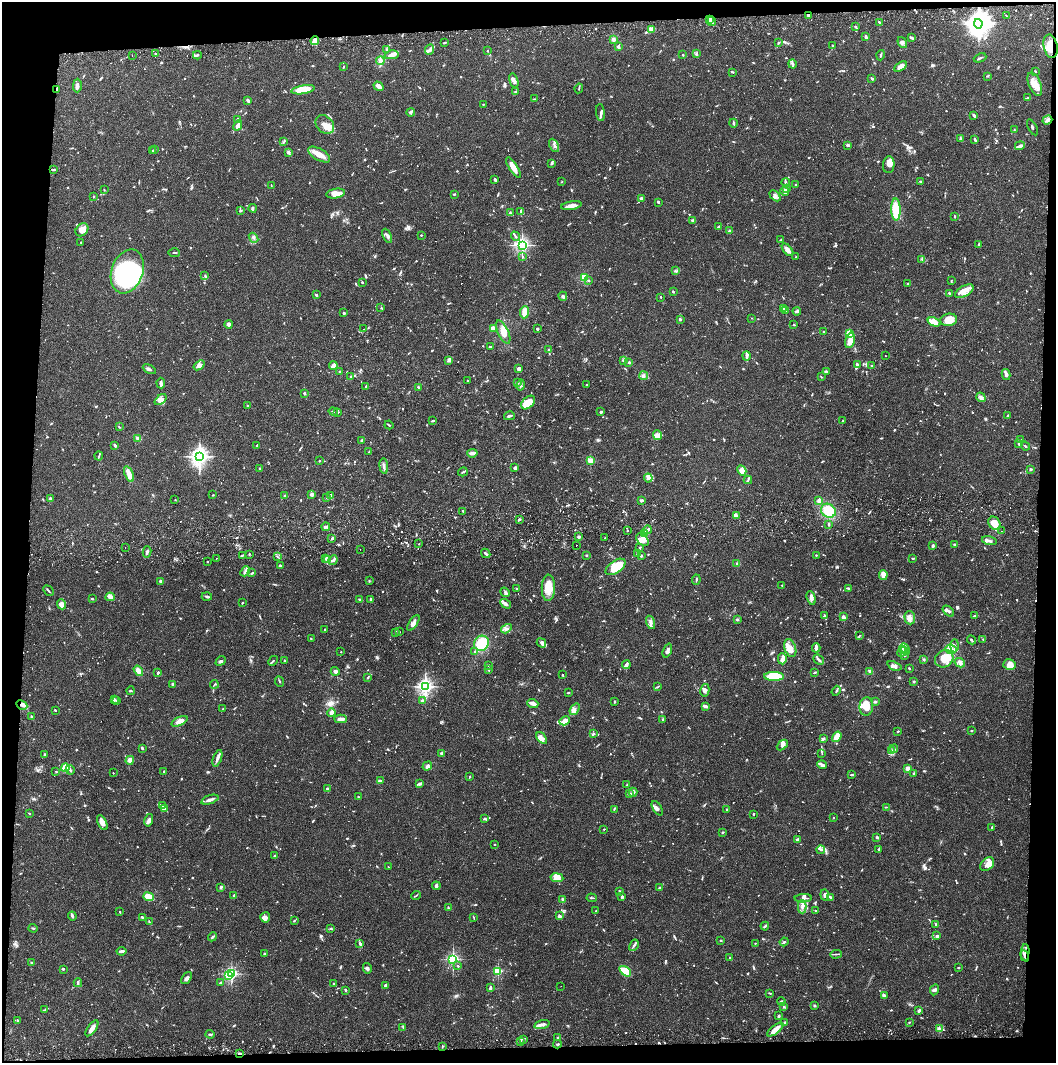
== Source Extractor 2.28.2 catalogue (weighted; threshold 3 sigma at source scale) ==
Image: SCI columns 5-4220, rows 58-4299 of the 4227 x 4357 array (HDU 1 of 3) = the unmasked area's bounding box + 8 px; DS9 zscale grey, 4 x 4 block average (1 PNG px = mean of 4 x 4 image px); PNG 1058 x 1065 px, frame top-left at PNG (2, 2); each listed source drawn as its Kron ellipse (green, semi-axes under 4 px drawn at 4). Shown black and unused: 8% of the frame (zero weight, under 2 of 3 exposures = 3% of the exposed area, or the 3 px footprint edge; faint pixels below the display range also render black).
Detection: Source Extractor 2.28.2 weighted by HDU 2 'WHT'. Background 0.0679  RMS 0.0049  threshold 0.0219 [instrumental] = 3 sigma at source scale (4.5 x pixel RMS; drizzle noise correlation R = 1.50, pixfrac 1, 0.05/0.05 arcsec/px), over >= 5 px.
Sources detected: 1443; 8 too faint to see at this stretch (4 x 4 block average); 7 inside a brighter object's white glare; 19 cosmic-ray / hot-pixel residue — neither listed nor drawn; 43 coinciding with a brighter row at this scale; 104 inside a brighter listed object's ellipse — not listed separately; of the other 1262, all 500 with FLUX_AUTO >= 2.24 (the completeness limit of this list) listed and drawn (762 fainter detections not listed), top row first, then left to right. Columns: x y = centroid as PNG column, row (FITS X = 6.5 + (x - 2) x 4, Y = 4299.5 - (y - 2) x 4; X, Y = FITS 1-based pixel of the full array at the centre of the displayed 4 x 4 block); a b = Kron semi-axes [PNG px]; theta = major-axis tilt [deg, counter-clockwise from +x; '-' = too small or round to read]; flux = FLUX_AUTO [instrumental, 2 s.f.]
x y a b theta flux
808 15 3 2 - 4.6
1006 16 3 2 - 2.6
709 20 3 2 - 3.3
712 21 5 3 - 7.5
879 22 4 2 - 4
978 24 5 4 - 1300
855 26 3 2 - 2.4
652 29 4 3 - 18
866 37 4 2 - 5.5
911 38 4 3 - 4
613 39 3 3 - 8.8
315 41 4 4 - 23
778 42 3 2 - 3.5
444 43 3 2 - 2.9
902 43 6 2 -55 6.7
832 46 3 2 - 4.2
1051 46 12 7 -78 50
618 47 3 3 - 6.8
386 49 2 2 - 2.9
429 50 5 4 - 7.9
487 51 2 2 - 2.3
155 54 2 2 - 2.5
696 54 4 2 - 4.6
132 55 2 2 - 3.6
197 55 4 2 - 4.2
392 55 7 4 11 20
683 55 2 2 - 2.8
880 55 5 2 - 5.3
980 58 6 2 21 3.9
380 61 4 3 - 7.1
792 64 4 3 - 6.2
901 66 7 3 34 18
343 67 3 2 - 2.3
1035 71 2 2 - 2.7
733 72 2 2 - 2.3
988 76 3 2 - 2.7
872 78 3 2 - 5.4
514 81 7 3 -73 9.3
1035 84 12 6 -68 29
77 85 7 3 89 9.3
379 86 5 3 - 15
579 88 5 2 - 2.7
57 89 4 2 - 5.2
303 90 12 4 9 62
515 92 3 2 - 3
1027 98 3 2 - 3.6
534 99 4 2 - 2.7
248 101 3 2 - 6.6
483 104 3 2 - 2.3
411 112 4 2 - 7.3
600 113 8 2 -84 5.7
974 115 4 2 - 7.7
238 119 3 2 - 4.2
1047 120 5 3 - 8.1
733 123 4 2 - 4.6
325 125 10 8 -46 30
238 126 5 3 - 19
1033 127 9 2 -61 3.8
1014 130 2 2 - 2.5
960 139 3 2 - 3.2
975 140 3 2 - 8.4
283 142 4 2 - 3.2
554 145 7 2 -64 6.5
848 145 3 2 - 7.1
1020 146 5 4 - 7
154 149 2 2 - 3
152 151 3 2 - 2.8
289 152 2 2 - 2.6
319 155 12 5 -30 32
551 164 4 2 - 3.3
889 165 8 5 84 19
513 168 12 3 -57 29
54 170 4 2 - 3.5
495 180 3 3 - 3.8
921 181 3 2 - 2.7
562 182 2 2 - 2.6
786 182 4 2 - 4.5
271 185 2 2 - 2.5
796 185 2 2 - 2.5
786 188 4 2 - 4.1
104 190 2 2 - 2.6
785 191 4 3 - 20
336 193 9 4 9 27
454 194 2 2 - 3.8
775 196 6 3 -43 9.1
93 197 2 2 - 4.8
641 199 3 2 - 5.6
658 202 3 2 - 3.7
571 206 10 3 9 25
253 208 4 2 - 4.9
896 209 11 4 -88 84
240 211 4 3 - 5.1
521 211 3 2 - 4.8
510 213 3 2 - 3.8
955 216 3 2 - 2.4
692 220 3 2 - 3.1
718 227 3 2 - 3.3
82 230 7 5 49 22
730 231 2 2 - 37
421 235 2 2 - 3.5
387 236 7 3 -66 8.7
515 236 5 2 - 6.7
254 238 5 2 - 5.1
781 240 3 2 - 2.5
81 242 2 2 - 4.1
979 244 3 2 - 2.8
522 245 3 3 - 660
788 250 7 3 -50 16
174 253 6 2 -2 3.3
523 256 3 2 - 3.1
796 257 2 2 - 11
922 259 3 2 - 2.6
127 271 23 15 70 440
676 271 3 2 - 2.9
205 275 3 2 - 2.7
584 277 4 3 - 40
589 280 2 2 - 5
951 281 3 2 - 2.3
362 282 2 2 - 4.5
908 284 2 2 - 7.9
964 291 10 5 30 22
673 292 2 2 - 3.7
949 293 2 2 - 4.6
316 295 3 3 - 3.5
563 296 4 3 - 6.6
661 297 2 2 - 4.8
381 308 2 2 - 2.3
784 308 3 2 - 3.6
786 311 4 2 - 2.9
797 311 4 2 - 4.4
524 312 6 3 85 33
344 313 2 2 - 15
751 318 2 2 - 2.3
680 319 2 2 - 6.7
949 320 8 6 8 35
934 322 7 4 -20 30
229 324 4 3 - 9.1
794 325 3 2 - 2.5
493 328 3 2 - 26
364 329 2 2 - 2.9
537 329 2 2 - 6.2
503 332 12 5 -65 25
824 332 2 2 - 2.3
849 334 3 2 - 67
850 340 8 4 75 33
490 347 2 2 - 5.9
548 350 3 2 - 4.5
746 356 4 2 - 12
885 356 2 2 - 4.2
449 360 3 2 - 4.5
623 360 4 2 - 3.4
629 362 3 2 - 3.8
199 365 6 4 37 9.8
333 365 4 2 - 17
857 365 4 3 - 4.2
872 365 2 2 - 2.5
519 368 3 2 - 11
149 369 7 3 -26 6.5
339 371 3 2 - 2.3
826 371 3 2 - 6
1006 374 5 3 - 8.9
644 376 4 3 - 6
351 377 3 3 - 5.5
821 377 2 2 - 2.4
467 381 2 2 - 2.8
161 383 5 3 - 9.7
517 383 4 3 - 4.5
587 384 2 2 - 2.4
521 385 6 3 77 6.6
366 386 3 2 - 2.4
419 387 4 2 - 3.8
304 393 3 2 - 3.7
981 397 5 3 - 10
161 400 7 4 40 12
528 402 8 5 45 56
248 406 3 2 - 3.1
333 411 5 2 - 2.4
338 412 3 2 - 2.9
601 412 3 2 - 5.4
509 416 5 2 - 8.4
1007 416 3 2 - 4.4
433 421 4 2 - 3.7
843 421 3 2 - 2.6
389 425 4 2 - 2.7
119 427 2 2 - 2.4
657 435 5 4 - 14
138 438 4 3 - 7.2
1020 440 3 2 - 4
362 441 3 2 - 3.7
1019 444 3 2 - 4.4
257 445 2 2 - 3.9
115 446 3 2 - 8.8
1025 446 5 2 - 4.2
369 452 2 2 - 4.8
472 453 5 2 - 14
99 456 4 2 - 2.6
199 456 4 3 - 1100
319 461 2 2 - 2.9
590 461 2 2 - 150
384 466 8 2 -83 7.4
515 468 3 2 - 12
260 469 3 2 - 3.2
1031 469 3 2 - 5.8
742 470 5 3 - 25
463 472 5 2 - 3.9
129 474 8 3 -69 30
648 478 4 3 - 10
748 480 4 2 - 3.4
312 494 2 2 - 14
213 495 2 2 - 2.5
330 495 2 2 - 8.2
284 496 3 2 - 2.7
327 497 3 2 - 3.1
51 498 3 2 - 4.9
175 500 2 2 - 2.3
642 500 4 2 - 6.5
819 501 3 3 - 14
463 511 3 2 - 2.3
828 511 8 6 -35 91
736 515 3 2 - 3.7
519 519 2 2 - 2.5
994 523 7 5 -55 34
828 524 4 2 - 2.9
326 527 4 2 - 6
627 530 2 2 - 3
647 530 4 2 - 12
1001 531 2 2 - 2.5
645 534 3 2 - 3.1
579 537 3 2 - 7.7
332 538 2 2 - 5.3
605 538 2 2 - 3.9
642 540 7 5 -49 19
989 541 7 2 -15 8.8
419 544 2 2 - 2.4
954 544 2 2 - 3.8
576 545 2 2 - 6.5
933 546 3 2 - 9.6
125 548 2 2 - 3.3
640 548 3 2 - 3.5
360 549 2 2 - 2.8
147 552 5 2 - 6.7
486 553 5 2 - 6.1
637 553 4 2 - 5.2
249 554 3 2 - 2.4
242 555 3 2 - 2.6
586 555 2 2 - 2.2
816 555 2 2 - 6.8
641 556 2 2 - 4.6
277 557 2 2 - 3.4
217 558 2 2 - 3
325 558 3 2 - 2.8
912 558 3 2 - 3.6
327 560 3 2 - 3.5
333 560 5 3 - 6
207 562 2 2 - 7.4
737 564 3 2 - 3.9
281 566 3 2 - 3.1
616 567 11 6 34 83
245 571 5 2 - 7.5
252 573 4 2 - 3.4
883 575 5 3 - 24
369 580 2 2 - 2.7
696 580 5 2 - 3.5
160 581 2 2 - 16
782 585 2 2 - 4.9
548 588 13 6 88 53
848 588 3 2 - 4.8
517 589 3 2 - 2.4
48 591 6 2 -46 3.3
505 592 5 3 - 7.2
207 596 5 2 - 4.9
110 597 4 4 - 15
811 598 7 3 -75 13
92 599 3 2 - 3
370 599 3 2 - 4.8
360 600 2 2 - 6.2
242 603 2 2 - 3.4
62 604 5 4 - 22
506 604 6 4 -31 8.9
948 611 6 2 -41 7.3
975 615 3 2 - 5.5
824 616 3 2 - 3.1
843 617 4 3 - 8.1
910 618 7 5 -88 16
737 620 3 2 - 3.3
650 622 7 3 -77 14
413 623 9 3 55 17
325 629 2 2 - 2.4
506 629 6 3 31 9
395 632 3 2 - 2.3
399 632 2 2 - 2.3
859 636 4 2 - 2.5
311 639 4 2 - 2.4
983 639 2 2 - 3
971 640 5 2 - 5.3
481 643 8 7 - 84
541 643 5 4 - 7.9
954 646 6 2 88 7.7
790 648 9 5 -70 24
816 648 4 2 - 15
905 649 6 3 -62 9.6
951 649 6 4 -3 17
902 650 4 2 - 6.5
667 651 7 3 70 11
341 652 2 2 - 2.4
475 652 2 2 - 6.6
903 652 5 2 - 5.8
904 656 3 2 - 3.1
782 659 6 4 -89 12
924 659 2 2 - 3.1
944 659 9 8 - 65
819 660 6 2 -42 6.6
221 661 6 2 40 4.7
273 661 5 2 - 3.6
284 661 3 2 - 4
960 663 5 4 - 11
488 665 2 2 - 4.5
626 665 4 3 - 9.6
1009 665 6 5 - 26
894 666 7 3 -21 12
909 668 2 2 - 2.5
488 670 3 2 - 3.8
138 671 6 4 -56 18
335 671 4 3 - 10
870 671 4 3 - 5.4
815 672 2 2 - 6.2
158 673 3 2 - 5.2
563 675 2 2 - 4.4
774 676 10 4 -1 100
368 677 4 2 - 3.3
279 681 5 2 - 2.6
914 681 3 2 - 2.6
214 684 4 2 - 2.6
173 685 3 3 - 7.3
425 686 3 3 - 800
657 687 4 2 - 2.8
705 690 6 4 77 8.1
131 691 4 2 - 2.3
836 691 5 2 - 4
568 692 2 2 - 3.2
114 700 3 3 - 5.9
117 700 2 2 - 4.2
422 700 2 2 - 4.7
614 701 2 2 - 3.5
875 702 3 2 - 4.9
533 703 5 2 - 18
22 705 6 4 -27 11
705 706 4 2 - 12
866 706 9 7 84 31
223 709 2 2 - 3.8
575 709 6 3 53 7.9
55 710 3 2 - 2.8
331 713 4 2 - 20
31 716 2 2 - 3.2
341 719 6 2 1 18
663 720 3 2 - 4.2
179 721 8 4 25 18
565 721 5 4 - 27
898 731 2 2 - 3.6
972 731 2 2 - 3.3
593 734 4 3 - 5.1
837 737 5 3 - 41
542 738 7 2 -52 8.4
823 739 4 2 - 7.8
782 745 6 3 42 10
142 748 3 2 - 7.2
894 749 4 2 - 7
892 751 4 2 - 6.9
442 753 3 2 - 4.6
822 753 4 2 - 2.3
45 755 2 2 - 9.7
217 758 8 3 70 10
130 760 4 3 - 28
822 765 5 3 - 9.2
427 766 5 3 - 7.9
65 768 4 3 - 54
907 768 3 3 - 15
70 770 5 2 - 7.4
56 771 2 2 - 2.7
164 771 2 2 - 2.3
113 773 2 2 - 2.3
914 773 2 2 - 3.1
851 775 4 2 - 2.9
470 777 2 2 - 3.7
380 781 3 2 - 11
420 784 4 3 - 6.4
627 785 4 2 - 2.3
327 788 2 2 - 6.1
633 792 4 3 - 7.8
630 793 3 2 - 6
358 797 3 2 - 2.9
210 800 9 2 19 13
162 806 4 3 - 5.7
886 807 3 2 - 2.5
657 808 8 3 -58 8.7
164 809 3 2 - 3.6
614 809 3 2 - 2.9
727 810 2 2 - 4.8
29 814 3 2 - 3
753 814 3 2 - 2.9
485 818 3 2 - 3.7
833 818 3 2 - 2.3
149 820 6 3 77 9.6
102 823 8 4 -63 18
992 827 2 2 - 2.4
604 829 2 2 - 2.4
722 833 4 2 - 2.4
877 837 2 2 - 21
797 839 3 2 - 8.2
494 844 2 2 - 2.9
878 849 3 2 - 3.4
821 850 4 3 - 5.8
274 856 2 2 - 2.8
987 864 8 5 43 21
388 867 2 2 - 2.6
557 878 6 4 -9 16
436 886 4 3 - 7.3
221 887 3 2 - 7.5
660 887 4 3 - 4.6
619 891 2 2 - 3.3
234 895 2 2 - 20
416 895 5 2 - 2.7
825 895 6 3 -82 8
622 896 3 2 - 3.1
149 897 5 3 - 44
831 897 3 2 - 11
592 898 5 2 - 3
803 898 8 3 3 10
563 900 3 2 - 9.9
802 907 7 3 90 11
448 908 3 2 - 3.3
816 910 4 2 - 2.4
596 911 2 2 - 2.4
120 912 2 2 - 2.9
72 916 4 2 - 7.1
559 916 4 3 - 6.5
265 917 5 5 - 11
474 917 2 2 - 2.3
143 918 3 2 - 3.9
294 921 3 2 - 2.8
149 922 3 2 - 2.6
935 924 3 2 - 3.5
765 926 4 2 - 4.6
33 928 4 2 - 2.8
331 929 2 2 - 3.9
937 936 3 2 - 8.1
212 937 4 2 - 4.1
720 941 2 2 - 2.4
784 942 4 2 - 2.9
755 943 2 2 - 2.8
360 944 4 2 - 9.4
634 945 6 3 59 6.4
122 951 5 2 - 10
1025 952 8 2 87 7
265 954 4 2 - 5.8
836 954 6 2 4 4.2
1025 956 5 2 - 8.1
730 958 2 2 - 3.1
453 959 2 2 - 630
31 963 2 2 - 5.8
458 966 2 2 - 2.3
367 968 5 3 - 5.8
958 968 2 2 - 2.6
63 969 2 2 - 3.8
498 971 2 2 - 250
625 971 6 4 -37 63
231 974 2 2 - 510
228 975 2 2 - 120
186 978 7 3 52 8.2
78 983 4 2 - 4.5
220 983 3 2 - 3.3
334 984 2 2 - 2.3
385 985 3 2 - 4.1
561 986 2 2 - 2.9
490 988 4 2 - 6.9
345 990 2 2 - 4.3
934 990 6 3 64 6.2
769 993 3 2 - 2.7
884 995 4 2 - 5.8
781 1002 4 2 - 5.6
814 1006 3 2 - 2.3
784 1007 3 2 - 3.9
45 1009 4 2 - 3.2
919 1011 3 2 - 6.9
779 1016 4 2 - 3.5
17 1020 3 2 - 2.8
909 1022 2 2 - 2.4
785 1023 2 2 - 9.1
542 1024 7 3 17 12
403 1027 3 2 - 2.4
92 1028 9 3 55 18
939 1029 3 2 - 3.7
775 1030 10 4 38 18
210 1034 4 2 - 4.2
558 1037 2 2 - 4.3
524 1040 4 2 - 4.2
520 1042 2 2 - 3.1
557 1044 4 2 - 3.7
442 1046 3 2 - 2.3
240 1053 4 2 - 4.5
Overlapping masked pixels (flux is a lower limit): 6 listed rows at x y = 1051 46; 57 89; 22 705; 1025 952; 1025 956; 240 1053
Diffuse or blended objects may show on this block-average render without a row.